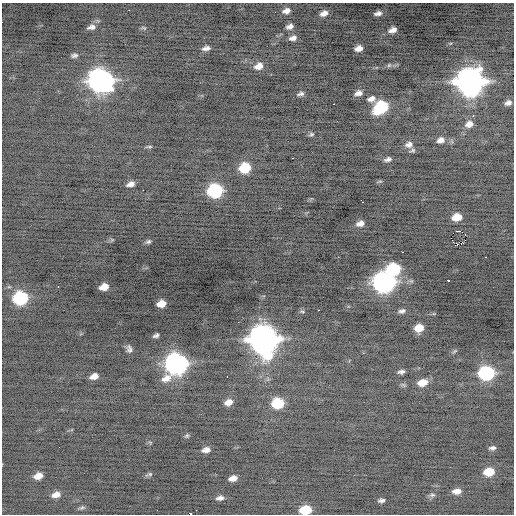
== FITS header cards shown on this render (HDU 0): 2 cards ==
NAXIS1  =                  512 / Axis length
NAXIS2  =                  512 / Axis length

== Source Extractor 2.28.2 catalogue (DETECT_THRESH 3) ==
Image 512 x 512 px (HDU 0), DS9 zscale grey, 1 PNG px = 1 image px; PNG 516 x 516 px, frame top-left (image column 1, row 512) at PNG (2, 3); no overlay
Background -0.406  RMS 0.82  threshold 2.47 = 3 sigma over >= 5 px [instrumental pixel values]
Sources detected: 85; all 85 listed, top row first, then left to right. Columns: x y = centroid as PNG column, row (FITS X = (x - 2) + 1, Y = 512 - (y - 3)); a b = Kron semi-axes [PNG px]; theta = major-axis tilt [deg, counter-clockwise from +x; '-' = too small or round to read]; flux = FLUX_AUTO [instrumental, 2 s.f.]
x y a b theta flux
129 10 2 2 - 320
286 11 7 5 17 280
324 13 8 5 22 320
378 13 8 4 12 220
290 26 6 5 - 230
91 27 11 6 15 270
143 28 9 4 -16 89
393 30 9 6 19 330
293 38 7 5 16 230
206 48 9 5 10 250
359 48 7 5 13 350
74 55 8 5 6 160
389 65 7 5 43 100
259 66 10 7 17 490
100 81 12 11 - 38000
470 82 13 11 10 63000
359 93 8 5 12 280
301 94 8 4 14 160
371 99 9 7 12 300
508 103 8 6 19 230
334 104 3 2 - 290
381 107 11 8 32 4700
473 115 3 2 - 100
469 124 10 8 23 360
311 134 7 5 16 110
440 140 10 7 19 310
409 144 11 8 15 290
149 147 10 3 3 92
412 150 9 5 14 120
293 158 3 2 - 140
388 159 8 5 12 190
245 168 9 7 17 2200
380 181 8 3 19 67
131 184 8 5 17 290
143 190 2 2 - 220
215 191 10 8 14 6900
362 201 5 3 - 300
457 217 8 6 11 870
360 223 9 6 15 350
460 231 4 2 - 3200
465 235 2 2 - 300
112 240 6 5 - 80
465 240 2 2 - 47
148 242 8 5 22 130
461 244 3 2 - 190
402 252 2 2 - 460
393 269 10 8 10 4800
448 280 3 3 - 170
384 283 12 9 2 25000
58 287 3 2 - 210
104 287 8 5 15 640
20 298 10 8 13 6000
161 304 8 6 17 680
318 310 3 2 - 400
302 311 8 4 -14 92
402 311 8 5 12 170
419 328 8 6 18 790
156 335 6 4 29 130
263 340 13 12 - 75000
129 349 8 6 -72 200
455 351 9 3 34 79
176 364 12 10 36 28000
401 372 7 4 10 170
486 373 10 8 5 7700
94 376 8 5 18 430
227 377 3 2 - 130
422 382 10 6 12 740
228 402 8 6 22 430
278 403 9 8 - 2500
187 436 6 5 - 90
150 442 6 3 -19 58
492 448 6 4 5 160
206 450 8 5 12 310
489 472 9 6 9 1300
149 474 10 5 15 110
38 476 8 5 16 560
233 478 7 5 14 340
457 491 9 5 3 390
56 495 9 6 17 400
432 495 9 6 9 140
220 498 9 5 8 220
381 500 7 4 9 160
82 508 9 5 12 110
196 510 2 2 - 460
305 510 9 6 6 1800
At the frame edge (FLAGS 8, measured only in part): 1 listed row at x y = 305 510